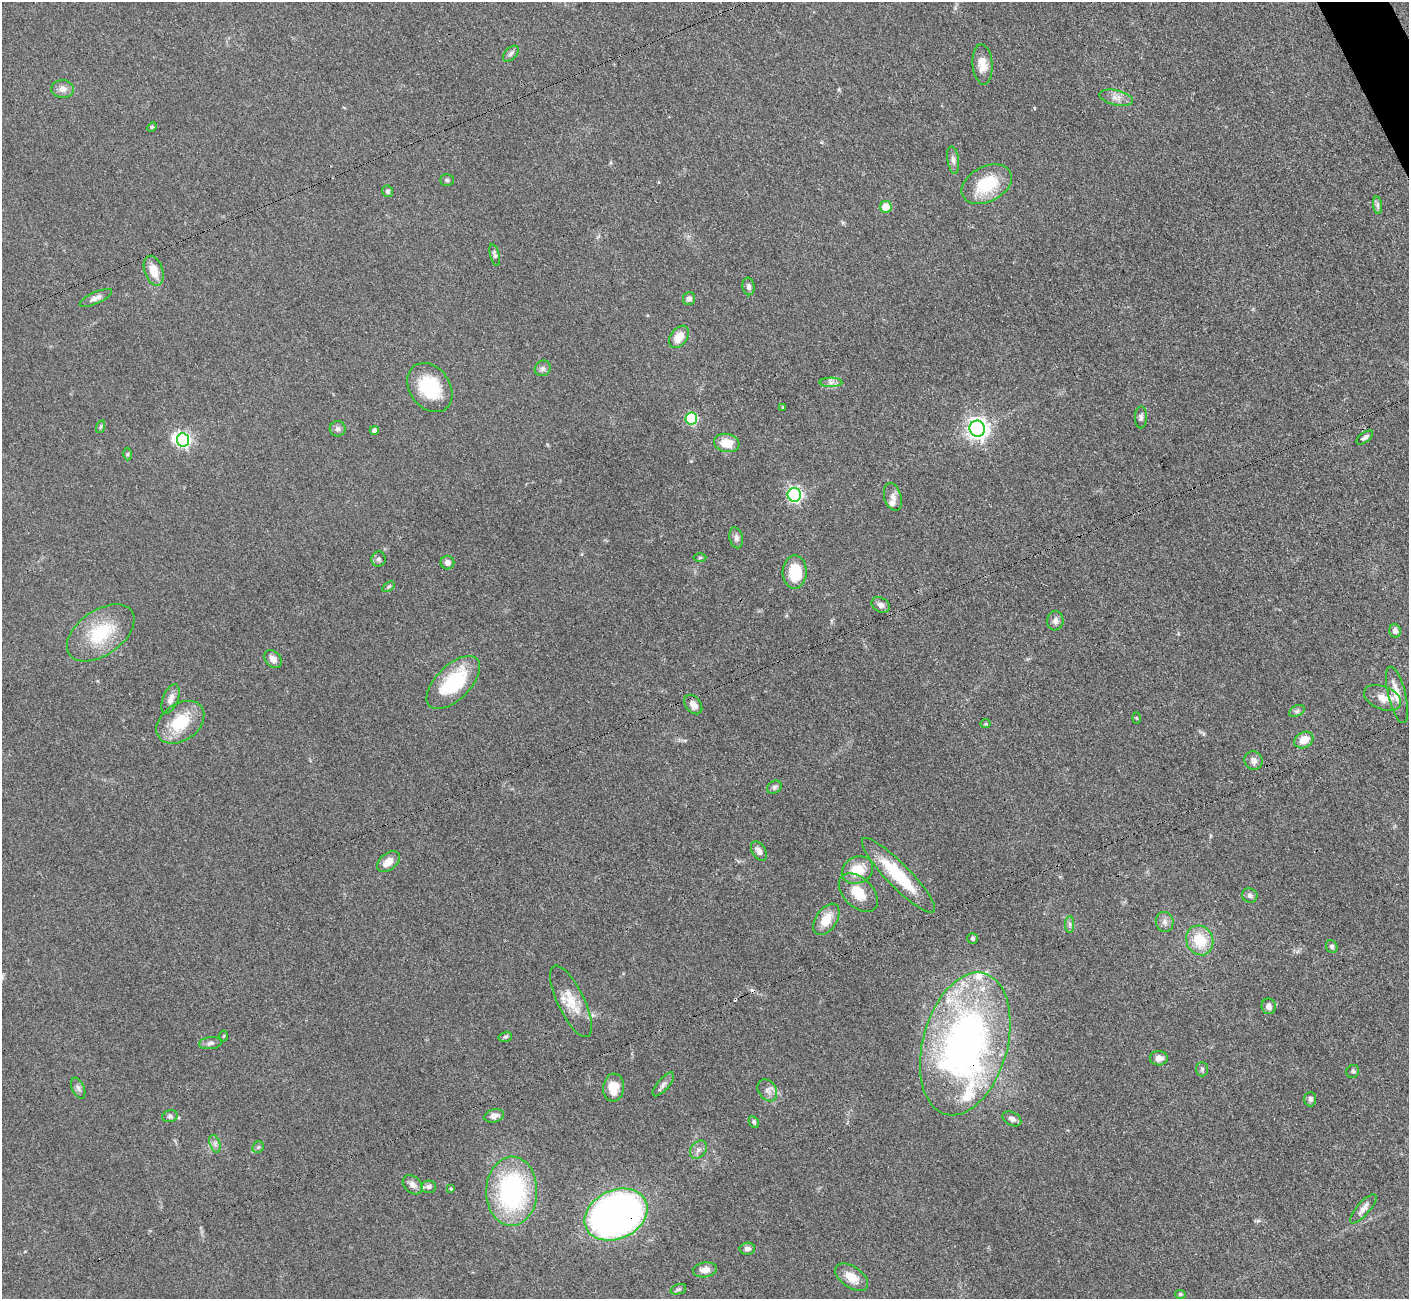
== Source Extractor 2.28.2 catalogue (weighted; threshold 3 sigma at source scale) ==
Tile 10 of 4 x 4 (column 2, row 3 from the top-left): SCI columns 1424-2830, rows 1595-2891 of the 5660 x 5649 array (HDU 1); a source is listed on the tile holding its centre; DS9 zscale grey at full resolution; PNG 1411 x 1301 px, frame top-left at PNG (2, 2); each listed source drawn as its Kron ellipse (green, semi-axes under 4 px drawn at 4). Shown black and unused: <1% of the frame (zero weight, under 3 of 4 exposures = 2% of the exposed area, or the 3 px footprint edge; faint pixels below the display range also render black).
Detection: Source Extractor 2.28.2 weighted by HDU 2 'WHT'; one run over the whole footprint, this tile lists its part. Background 0.0466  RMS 0.0052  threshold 0.0235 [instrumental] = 3 sigma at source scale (4.5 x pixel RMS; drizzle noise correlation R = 1.50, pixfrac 1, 0.05/0.05 arcsec/px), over >= 5 px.
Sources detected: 108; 1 inside a brighter object's white glare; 2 cosmic-ray / hot-pixel residue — neither listed nor drawn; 5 inside a brighter listed object's ellipse — not listed separately; the other 100 listed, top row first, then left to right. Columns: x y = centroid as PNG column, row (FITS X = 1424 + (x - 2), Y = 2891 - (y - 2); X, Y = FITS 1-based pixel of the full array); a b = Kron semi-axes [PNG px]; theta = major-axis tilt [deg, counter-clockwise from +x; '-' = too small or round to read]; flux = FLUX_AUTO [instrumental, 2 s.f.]
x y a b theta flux
511 54 9 5 46 1.5
982 64 20 10 -86 7
63 89 11 9 -2 3.4
1116 98 17 7 -13 3.7
152 127 5 4 - 0.66
953 160 14 5 -81 2.1
447 180 7 5 -1 0.94
987 184 27 17 28 23
388 191 6 5 - 1.2
1378 205 9 4 -82 1.4
886 207 6 6 - 7.6
495 255 11 4 -74 1.4
154 271 15 9 -72 8.1
749 286 9 6 -80 1.9
96 298 17 6 25 3.1
689 299 6 6 - 1.9
679 337 12 8 55 6.8
543 368 8 7 - 1.8
831 382 11 4 0 1.9
430 388 26 20 -54 27
783 407 4 3 - 0.55
1141 417 11 6 89 1.7
691 419 6 6 - 50
100 427 6 4 70 0.73
338 429 8 7 - 1.7
977 429 8 7 - 310
374 430 4 4 - 1.8
1365 437 10 5 37 1.6
183 440 7 6 - 100
727 443 13 9 -11 9
128 454 6 4 89 0.75
794 495 7 6 - 120
893 497 14 8 -73 3
736 538 10 6 -76 2.2
700 558 6 4 1 0.73
378 559 7 7 - 1.5
447 563 7 7 - 2.5
795 572 17 12 89 18
388 587 7 4 31 0.83
881 605 10 7 -30 2.4
1055 621 9 8 - 2.2
1395 631 7 5 -73 2.3
101 633 38 22 35 27
273 659 10 7 -50 3.5
453 683 33 17 44 31
1397 695 29 8 -76 7.6
1382 698 19 11 -22 6.3
170 699 15 7 68 3.5
693 704 11 7 -52 3.5
1297 711 8 5 26 1.4
1136 718 5 3 - 0.51
180 722 26 18 36 20
985 724 5 3 - 0.53
1304 740 10 7 31 6.6
1253 761 9 9 - 2.7
774 787 7 6 - 1.2
759 851 10 6 -59 2.7
388 862 13 8 39 5.7
857 870 16 13 26 12
898 875 51 11 -46 28
858 893 23 14 -44 12
1250 896 8 7 - 1.7
826 919 17 10 56 9
1165 922 10 8 -76 2.4
1070 924 8 4 90 1.3
972 938 5 5 - 1
1200 940 15 13 -65 16
1332 947 6 5 - 1.2
571 1001 39 13 -64 13
1269 1006 8 7 - 2.4
224 1036 5 3 - 0.53
505 1037 7 5 15 0.94
210 1043 11 6 7 1.6
965 1044 73 42 74 240
1159 1058 9 7 -2 3.4
1202 1069 7 6 - 1.1
1353 1071 6 6 - 1.1
663 1084 15 6 49 2.1
78 1088 11 6 -65 1.7
614 1088 14 10 85 9.5
767 1090 12 9 -57 2.9
1310 1099 7 6 - 1.5
170 1116 8 6 15 1.2
494 1116 10 6 14 2.7
1012 1119 10 6 -27 2.3
754 1122 6 4 -64 1.1
215 1144 9 5 -72 1.7
258 1147 6 5 - 0.86
698 1150 10 7 53 2.3
413 1185 11 8 -41 2.8
429 1187 7 6 - 1.6
451 1189 4 4 - 0.61
512 1191 34 25 88 82
1363 1209 18 6 49 3
616 1215 33 24 24 290
747 1249 7 6 - 1.9
705 1270 12 7 9 3.7
852 1277 19 10 -35 8.3
678 1289 8 5 19 1.1
1180 1294 5 4 - 0.99
Overlapping masked pixels (flux is a lower limit): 2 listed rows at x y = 965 1044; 616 1215